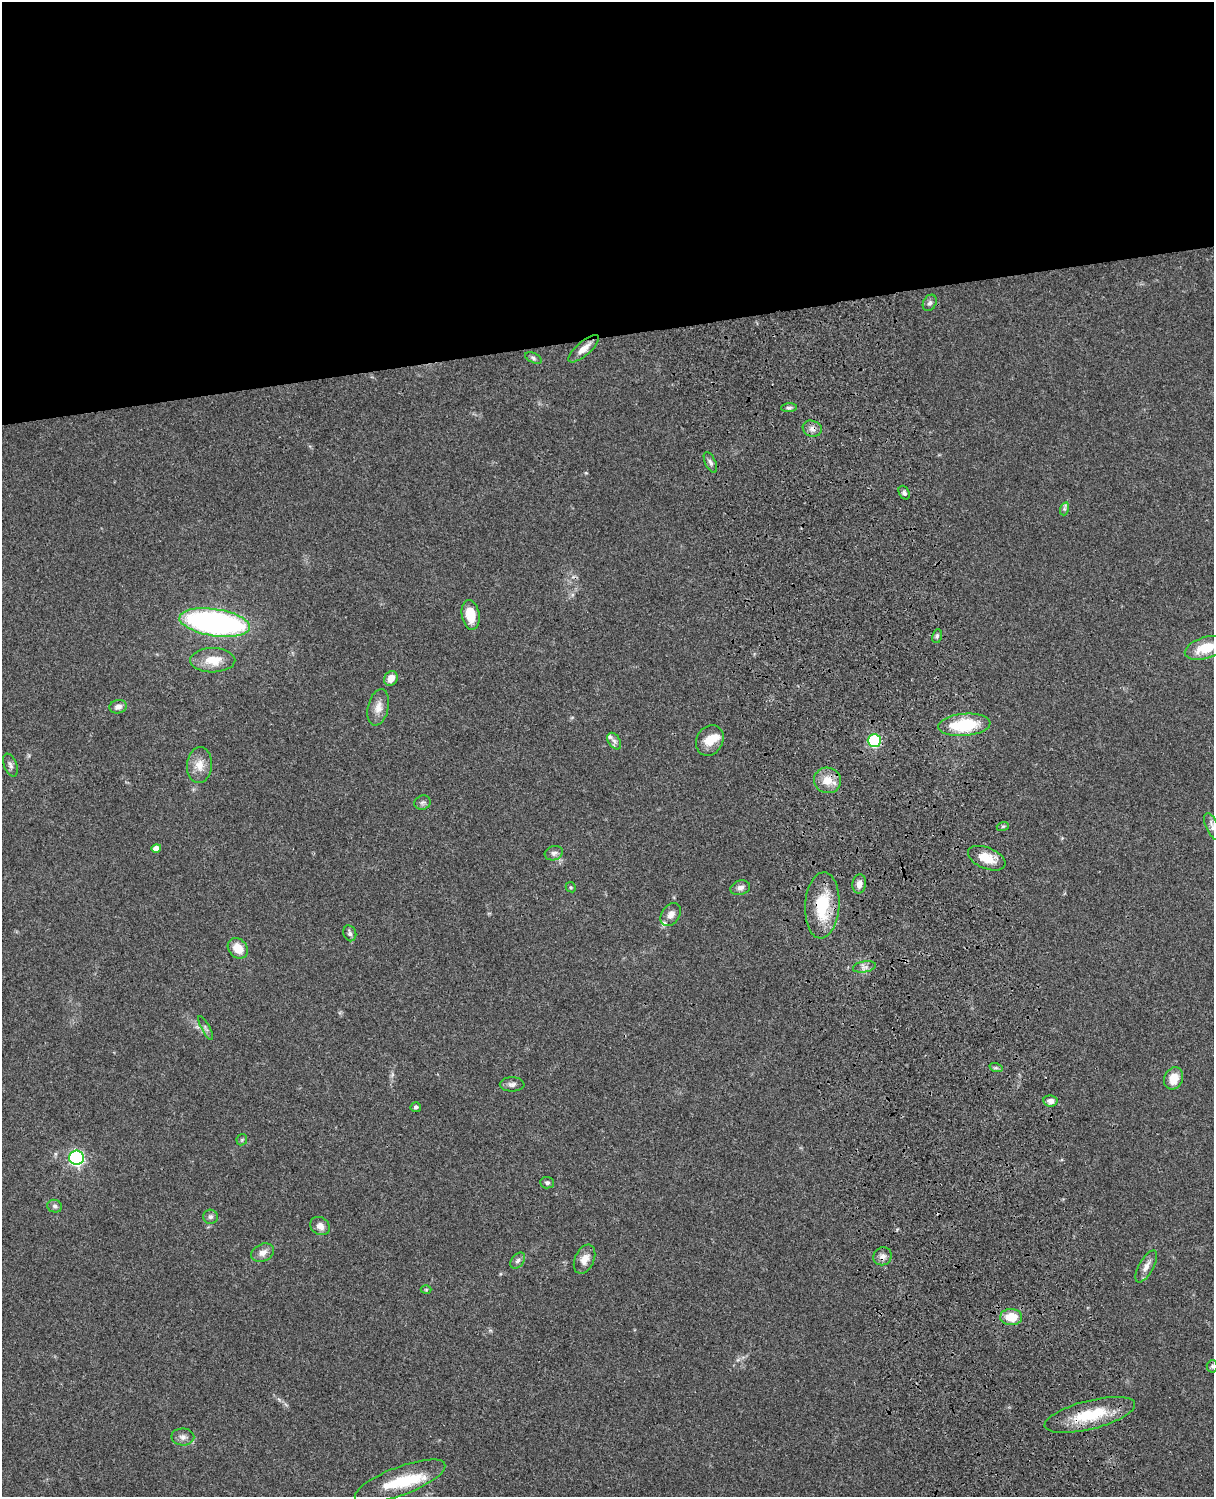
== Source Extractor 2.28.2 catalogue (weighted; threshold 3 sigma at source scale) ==
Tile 2 of 4 x 3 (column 2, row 1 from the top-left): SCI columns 1333-2544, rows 3268-4762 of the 5086 x 4927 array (HDU 1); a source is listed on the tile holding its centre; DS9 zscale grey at full resolution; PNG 1216 x 1499 px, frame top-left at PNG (2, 2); each listed source drawn as its Kron ellipse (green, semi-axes under 4 px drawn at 4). Shown black and unused: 23% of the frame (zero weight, under 3 of 4 exposures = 6% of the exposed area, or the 3 px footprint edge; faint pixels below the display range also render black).
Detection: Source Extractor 2.28.2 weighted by HDU 2 'WHT'; one run over the whole footprint, this tile lists its part. Background 0.0778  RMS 0.0059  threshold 0.0264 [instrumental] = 3 sigma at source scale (4.5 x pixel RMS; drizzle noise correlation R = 1.50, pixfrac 1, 0.05/0.05 arcsec/px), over >= 5 px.
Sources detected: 64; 1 inside a brighter object's white glare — neither listed nor drawn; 3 inside a brighter listed object's ellipse — not listed separately; the other 60 listed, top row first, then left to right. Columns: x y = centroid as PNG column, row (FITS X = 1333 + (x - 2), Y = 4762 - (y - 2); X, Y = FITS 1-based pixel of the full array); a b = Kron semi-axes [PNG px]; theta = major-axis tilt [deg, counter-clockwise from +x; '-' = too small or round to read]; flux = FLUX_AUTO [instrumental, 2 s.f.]
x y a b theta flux
930 303 8 6 60 1.7
584 349 19 7 41 5.6
533 358 9 5 -25 1.2
789 408 8 4 4 1.2
812 429 10 8 -20 3
710 462 11 5 -65 1.9
904 493 7 5 -61 1.4
1064 509 6 4 72 1.1
471 615 15 9 -81 11
215 623 35 13 -9 180
937 636 7 5 79 1.3
1205 648 21 10 17 13
213 660 22 12 0 11
391 678 8 6 58 5.4
118 707 9 6 14 2.9
378 707 18 10 77 5.6
964 725 26 11 5 30
710 740 16 13 60 8.8
874 740 6 6 - 49
614 741 9 6 -59 2
10 765 12 6 -68 2.1
199 765 18 12 85 7.1
827 780 13 13 - 8.3
423 803 8 7 - 1.6
1003 826 6 4 18 0.8
1213 827 15 6 -64 2.7
156 848 5 4 - 4
554 853 9 7 16 2.1
987 858 20 10 -22 10
859 884 10 6 81 3.6
571 887 5 4 - 0.75
740 888 10 7 16 2.7
822 905 33 17 86 28
671 915 12 9 56 3.9
350 933 8 6 -68 1.7
238 948 11 9 -47 9.1
864 967 11 5 11 2.5
206 1028 13 3 -62 1.2
996 1068 7 4 -18 0.98
1174 1078 11 9 64 8.6
512 1084 12 7 1 2.4
1050 1101 7 5 -9 3.3
416 1107 5 5 - 1.3
242 1140 6 5 - 0.79
76 1158 7 7 - 120
547 1183 7 5 -5 1.3
55 1206 7 6 - 1.4
210 1217 7 7 - 1.6
320 1226 10 8 -37 3.6
263 1253 12 8 24 3.9
883 1256 9 8 - 2.8
585 1259 15 9 66 5.5
518 1261 9 6 50 1.8
1146 1266 18 7 61 4.1
426 1290 5 3 - 0.52
1011 1317 11 8 -2 12
1212 1366 6 5 - 1.1
1090 1415 46 14 14 26
183 1437 11 8 -1 2.9
400 1481 48 14 21 23
Overlapping masked pixels (flux is a lower limit): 4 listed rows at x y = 812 429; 874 740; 822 905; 1090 1415
Isophote crosses this tile's border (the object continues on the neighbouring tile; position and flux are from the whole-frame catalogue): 2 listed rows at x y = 1205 648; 1213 827